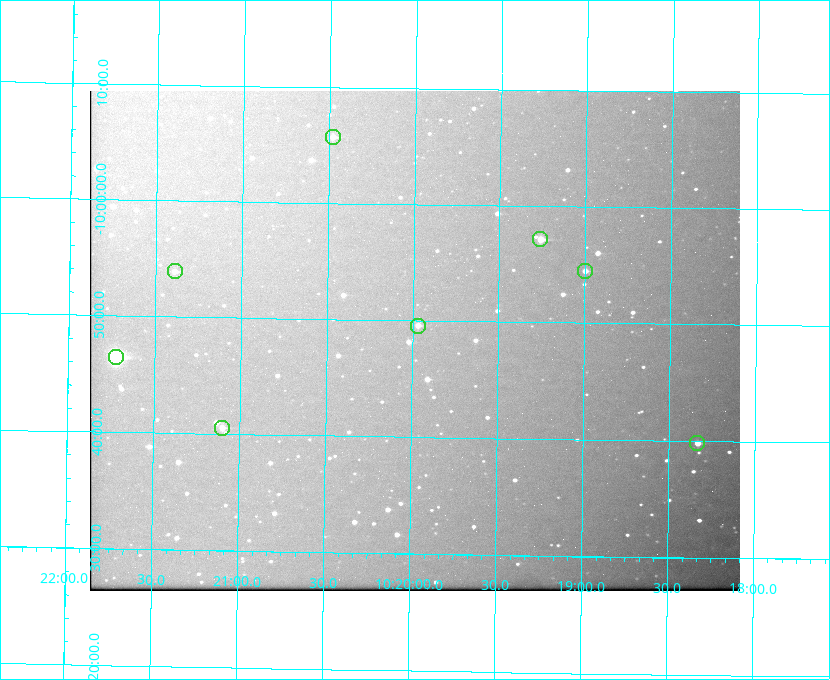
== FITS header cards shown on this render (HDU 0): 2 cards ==
NAXIS1  =                  650 / Width of table row in bytes
NAXIS2  =                  500 / Number of rows in table

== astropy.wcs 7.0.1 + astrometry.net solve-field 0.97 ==
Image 650 x 500 px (HDU 0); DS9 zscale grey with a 90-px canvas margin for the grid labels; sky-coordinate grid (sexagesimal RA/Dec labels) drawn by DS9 from the SOLVED WCS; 8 Tycho-2 reference stars matched to detected sources circled (green)
Header WCS: none
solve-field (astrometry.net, Tycho-2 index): SOLVED blind (the file carries no WCS)
Solved WCS: RA---TAN-SIP/DEC--TAN-SIP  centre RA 10:20:00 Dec -09:48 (155.00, -9.80 deg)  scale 5.16 arcsec/px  FOV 55.9' x 43.0'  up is +179 deg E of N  parity flipped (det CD > 0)
(file carries no celestial WCS; the grid is the blind solution)
Tycho-2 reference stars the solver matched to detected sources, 8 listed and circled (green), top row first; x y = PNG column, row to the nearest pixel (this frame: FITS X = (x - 90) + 1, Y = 500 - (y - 91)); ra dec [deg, ICRS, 3 dp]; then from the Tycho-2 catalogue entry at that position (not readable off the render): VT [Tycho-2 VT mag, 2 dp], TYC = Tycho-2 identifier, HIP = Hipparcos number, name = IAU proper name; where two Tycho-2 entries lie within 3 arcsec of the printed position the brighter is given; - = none
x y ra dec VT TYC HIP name
333 137 155.120 -10.095 10.96 5493-78-1 - -
540 239 154.815 -9.952 9.91 5490-258-1 50532 -
175 271 155.347 -9.899 11.51 5490-199-1 - -
585 271 154.750 -9.908 10.76 5490-212-1 - -
418 326 154.992 -9.826 10.90 5490-153-1 - -
116 357 155.431 -9.774 8.41 5490-124-1 50747 -
222 428 155.275 -9.676 10.79 5490-27-1 - -
697 443 154.583 -9.663 10.90 5490-13-1 - -